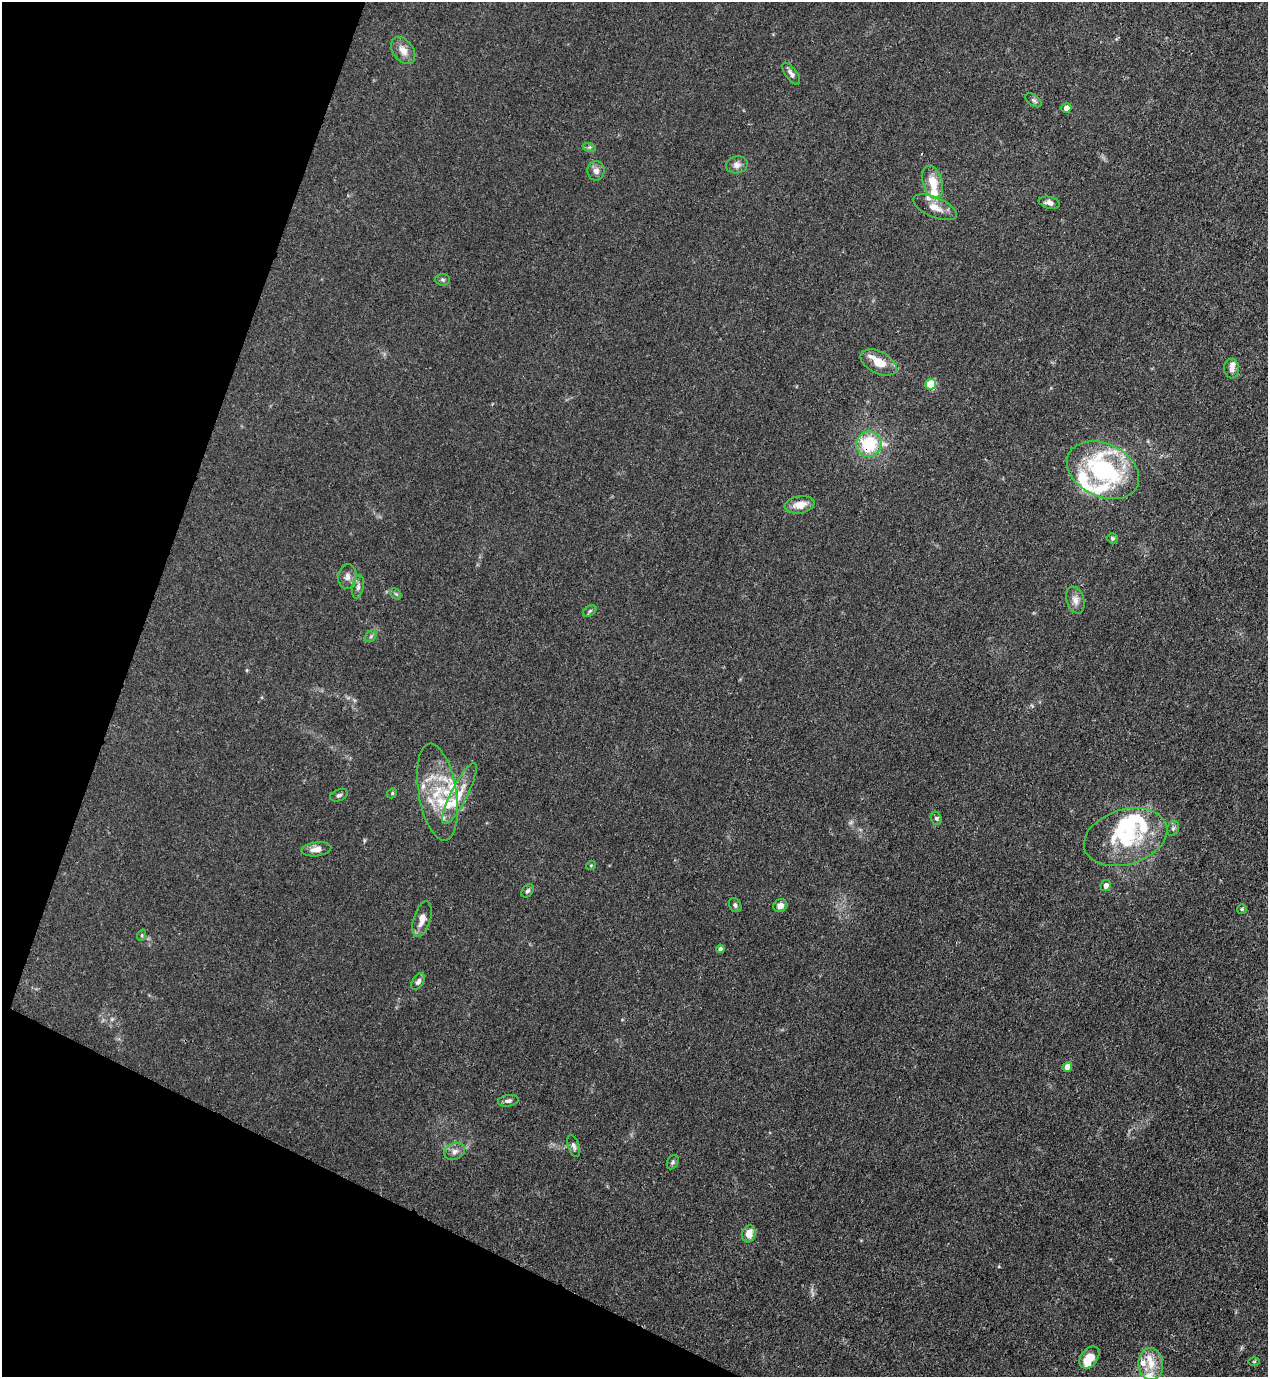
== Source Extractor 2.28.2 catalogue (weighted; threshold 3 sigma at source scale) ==
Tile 9 of 4 x 4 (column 1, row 3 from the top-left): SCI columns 354-1619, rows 1416-2790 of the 5639 x 5578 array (HDU 1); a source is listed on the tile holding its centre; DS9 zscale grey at full resolution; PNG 1270 x 1379 px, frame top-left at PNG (2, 2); each listed source drawn as its Kron ellipse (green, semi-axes under 4 px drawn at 4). Shown black and unused: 19% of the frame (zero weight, under 3 of 4 exposures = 7% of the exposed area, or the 3 px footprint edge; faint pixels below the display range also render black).
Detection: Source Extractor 2.28.2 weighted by HDU 2 'WHT'; one run over the whole footprint, this tile lists its part. Background 0.0149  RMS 0.0024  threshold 0.011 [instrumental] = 3 sigma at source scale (4.5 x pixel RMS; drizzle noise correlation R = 1.50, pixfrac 1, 0.05/0.05 arcsec/px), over >= 5 px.
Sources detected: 68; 17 inside a brighter listed object's ellipse — not listed separately; the other 51 listed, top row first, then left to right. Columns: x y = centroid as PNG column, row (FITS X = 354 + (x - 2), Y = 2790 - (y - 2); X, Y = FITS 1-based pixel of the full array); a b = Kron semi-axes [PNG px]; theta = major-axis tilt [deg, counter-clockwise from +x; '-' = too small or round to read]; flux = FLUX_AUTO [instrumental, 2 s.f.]
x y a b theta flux
403 50 15 10 -54 2.2
791 74 13 5 -53 1
1034 100 9 5 -38 0.55
1066 108 5 4 - 1.5
589 147 7 4 -17 0.46
737 165 11 8 10 1.3
596 171 10 8 89 1.3
932 182 17 9 -74 4.1
1049 203 11 6 -12 1.1
935 207 23 10 -23 2.7
443 280 7 5 -3 0.51
879 363 19 11 -27 3.7
1232 369 10 7 -85 1.2
931 384 5 5 - 12
869 444 13 12 - 10
1103 470 38 26 -26 32
800 505 15 8 10 2.8
1112 538 5 5 - 0.37
347 577 12 9 83 1.5
358 587 12 5 78 0.88
396 594 6 4 -43 0.36
1075 600 14 8 -73 1.6
590 611 7 4 37 0.42
371 636 6 5 - 0.48
437 792 49 19 -80 12
392 793 5 4 - 0.34
459 793 34 8 63 4.2
339 795 9 5 22 0.63
936 818 7 5 -73 0.46
1173 828 8 6 69 0.55
1126 837 43 27 17 17
316 849 15 7 8 1.7
591 865 5 3 - 0.2
1106 886 5 5 - 1.3
528 891 7 5 49 0.57
735 905 7 5 -58 0.57
780 906 7 6 - 1.3
1242 909 5 4 - 0.31
422 919 18 8 74 2.3
142 935 6 3 72 0.27
720 949 4 4 - 0.87
418 981 9 5 56 0.81
1067 1067 5 4 - 2.6
508 1101 10 5 9 0.72
574 1146 11 5 -71 0.79
454 1151 11 8 25 1.3
673 1162 7 5 62 0.46
749 1234 8 6 73 2.7
1089 1357 12 8 53 3.8
1254 1362 5 3 - 0.21
1151 1364 16 12 -85 4
Overlapping masked pixels (flux is a lower limit): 1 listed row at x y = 869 444